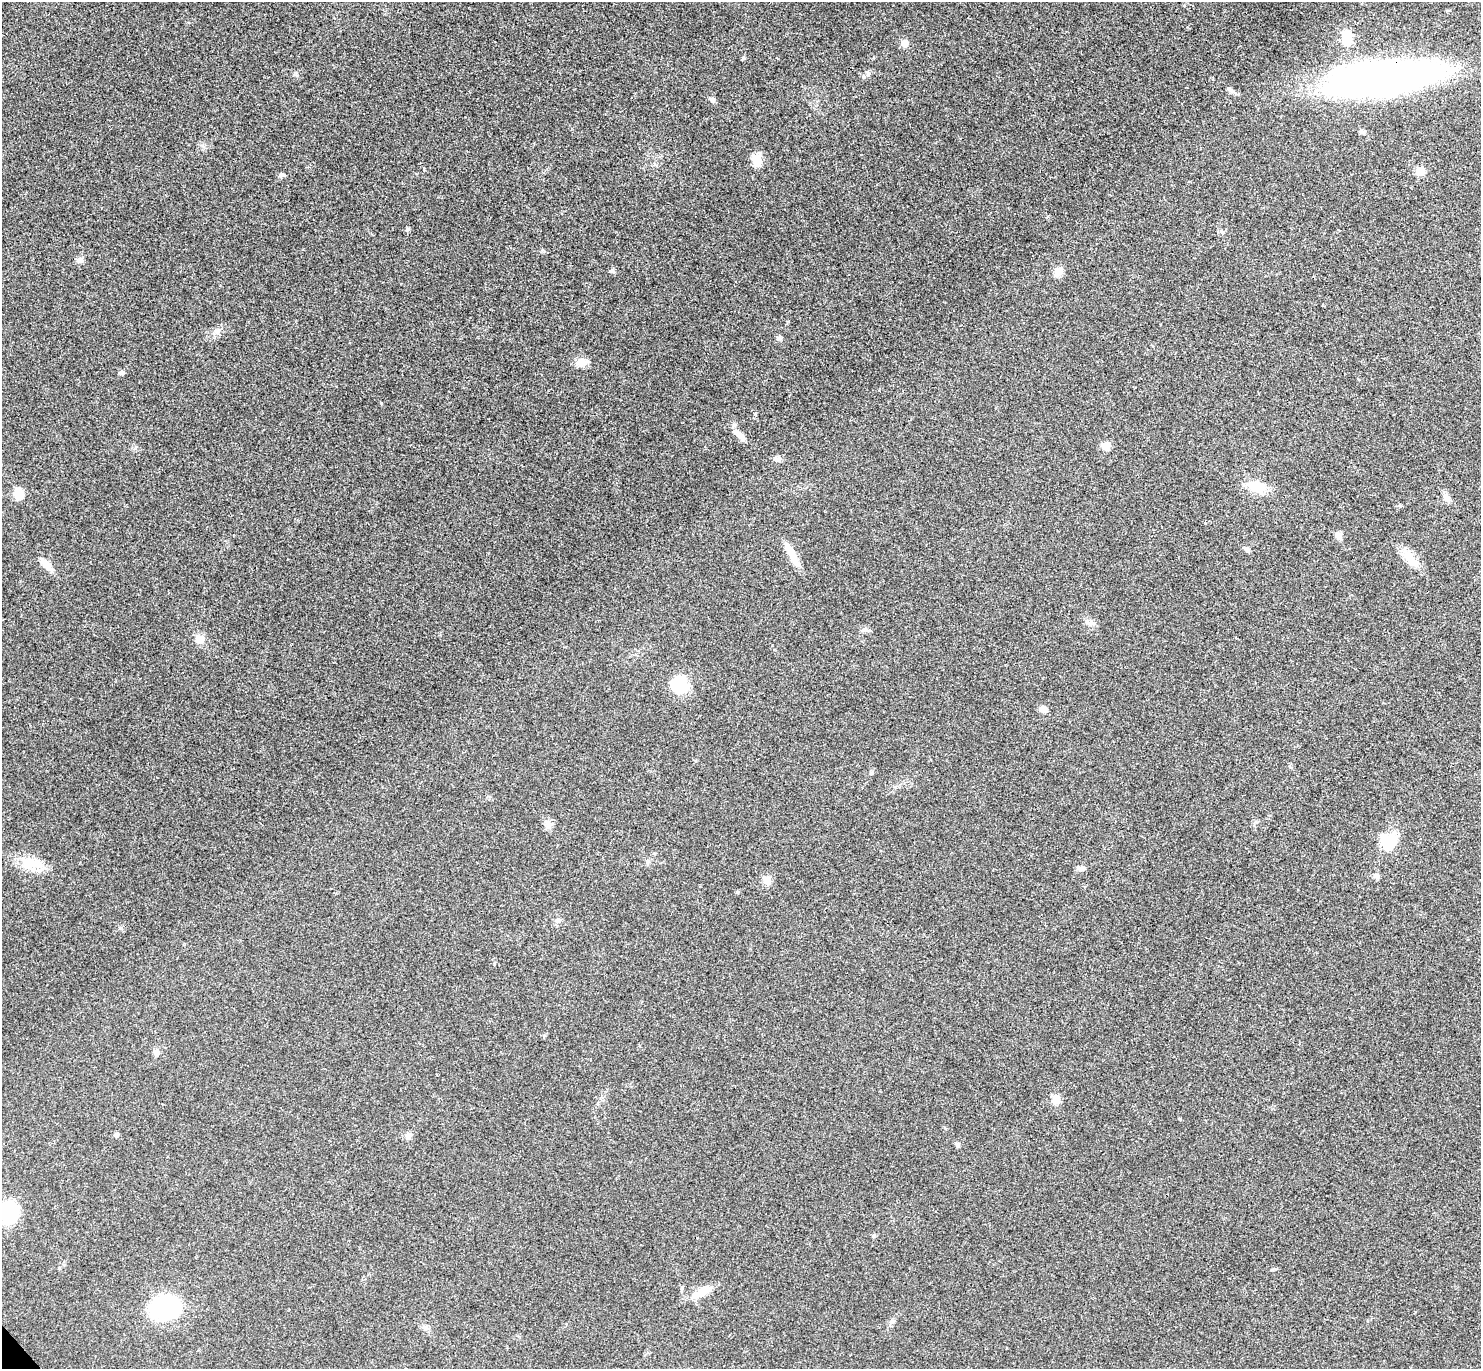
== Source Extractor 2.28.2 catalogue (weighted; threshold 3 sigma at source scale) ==
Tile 10 of 4 x 4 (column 2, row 3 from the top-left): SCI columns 1526-3004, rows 1564-2930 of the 6010 x 6001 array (HDU 1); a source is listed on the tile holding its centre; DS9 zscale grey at full resolution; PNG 1483 x 1371 px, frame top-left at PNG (2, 2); no overlay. Shown black and unused: <1% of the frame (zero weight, under 3 of 4 exposures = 6% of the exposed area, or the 3 px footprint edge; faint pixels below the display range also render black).
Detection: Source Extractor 2.28.2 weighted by HDU 2 'WHT'; one run over the whole footprint, this tile lists its part. Background 0.0268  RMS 0.0047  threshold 0.0213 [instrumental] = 3 sigma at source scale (4.5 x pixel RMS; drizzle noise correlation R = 1.50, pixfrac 1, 0.05/0.05 arcsec/px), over >= 5 px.
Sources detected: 45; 1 inside a brighter object's white glare — not listed; the other 44 listed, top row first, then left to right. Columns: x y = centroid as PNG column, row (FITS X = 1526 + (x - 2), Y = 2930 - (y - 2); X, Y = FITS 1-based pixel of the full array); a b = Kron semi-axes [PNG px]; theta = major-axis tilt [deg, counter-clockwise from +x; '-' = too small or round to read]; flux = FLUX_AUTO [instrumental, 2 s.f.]
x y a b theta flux
1347 37 12 8 89 13
904 43 6 5 - 5
743 58 6 3 46 0.56
1382 78 100 26 8 310
712 100 8 6 -47 1.2
757 161 15 13 -78 4.4
1420 171 8 8 - 4.9
281 175 7 6 - 1.1
1222 232 6 5 - 0.94
80 260 9 7 15 1.7
1059 271 12 8 44 3.3
779 338 7 5 70 0.94
581 362 15 8 10 4.3
122 372 6 5 - 0.98
739 435 23 7 -45 3.9
1106 446 10 8 21 3.8
777 459 10 7 6 1.9
1257 487 21 12 -16 10
19 494 9 7 -81 9.5
1446 497 11 6 -81 1.9
1338 536 9 8 - 1.9
1247 549 6 5 - 1.3
793 558 25 9 -63 6.4
1409 558 16 11 -47 5.9
46 565 18 8 -50 4
1090 623 12 7 -9 1.9
200 639 6 6 - 9.8
679 685 20 20 - 14
1043 709 10 6 -22 2.5
872 773 5 5 - 0.77
1388 842 19 17 82 14
29 863 21 16 23 9.4
1081 868 10 6 3 1.6
1377 876 8 6 -19 1.3
767 880 12 9 -74 3.1
558 920 6 5 - 1
156 1052 9 7 -86 1.8
1056 1100 10 8 63 4.3
116 1135 6 5 - 1.1
408 1136 9 6 81 1.3
957 1145 7 5 -44 0.98
9 1212 23 16 80 23
702 1292 23 10 28 7.3
164 1307 22 17 15 59
Overlapping masked pixels (flux is a lower limit): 1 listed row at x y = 1382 78
Isophote crosses this tile's border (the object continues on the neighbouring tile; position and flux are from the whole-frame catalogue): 1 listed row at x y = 9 1212
Unlisted compact peaks at least as high as the median listed source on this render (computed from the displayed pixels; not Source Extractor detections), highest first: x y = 408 229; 864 77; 612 271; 542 251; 866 630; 297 75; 424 169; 1272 1270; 1180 1119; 545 822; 755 414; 1400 506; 120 928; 1205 523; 494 964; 892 1321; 1047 216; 1231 90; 218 331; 544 1035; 647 861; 136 447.